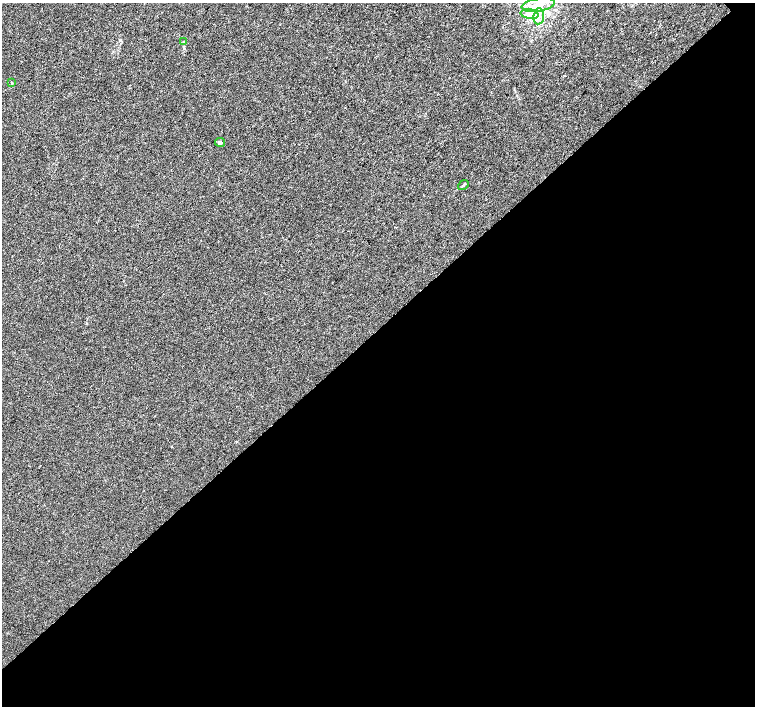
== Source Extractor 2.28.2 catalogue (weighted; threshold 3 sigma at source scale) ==
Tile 15 of 4 x 4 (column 3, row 4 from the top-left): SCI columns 3011-4515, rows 155-1562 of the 6026 x 6007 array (HDU 1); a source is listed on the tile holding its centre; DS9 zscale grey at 2 x 2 block average (1 PNG px = mean of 2 x 2 image px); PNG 757 x 708 px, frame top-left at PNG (2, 3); each listed source drawn as its Kron ellipse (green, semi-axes under 4 px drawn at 4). Shown black and unused: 54% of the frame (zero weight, under 3 of 4 exposures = <1% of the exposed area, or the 3 px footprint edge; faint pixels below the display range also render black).
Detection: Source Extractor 2.28.2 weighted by HDU 2 'WHT'; one run over the whole footprint, this tile lists its part. Background 4.72e-04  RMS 0.0027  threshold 0.0123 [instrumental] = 3 sigma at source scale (4.5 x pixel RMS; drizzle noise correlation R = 1.50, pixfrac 1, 0.0396/0.0396 arcsec/px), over >= 5 px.
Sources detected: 9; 1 inside a brighter object's white glare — neither listed nor drawn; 1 inside a brighter listed object's ellipse — not listed separately; the other 7 listed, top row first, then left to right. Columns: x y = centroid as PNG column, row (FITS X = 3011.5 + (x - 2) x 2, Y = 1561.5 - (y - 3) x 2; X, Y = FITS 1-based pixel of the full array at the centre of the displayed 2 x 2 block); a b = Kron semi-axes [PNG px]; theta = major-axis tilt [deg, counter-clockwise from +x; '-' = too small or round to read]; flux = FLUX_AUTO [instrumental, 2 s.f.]
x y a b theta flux
538 5 17 6 10 9.1
530 14 9 5 -9 3.8
539 16 8 5 84 3.6
184 42 3 3 - 0.45
11 83 3 2 - 0.47
220 142 5 3 - 1.1
463 185 6 2 40 0.75